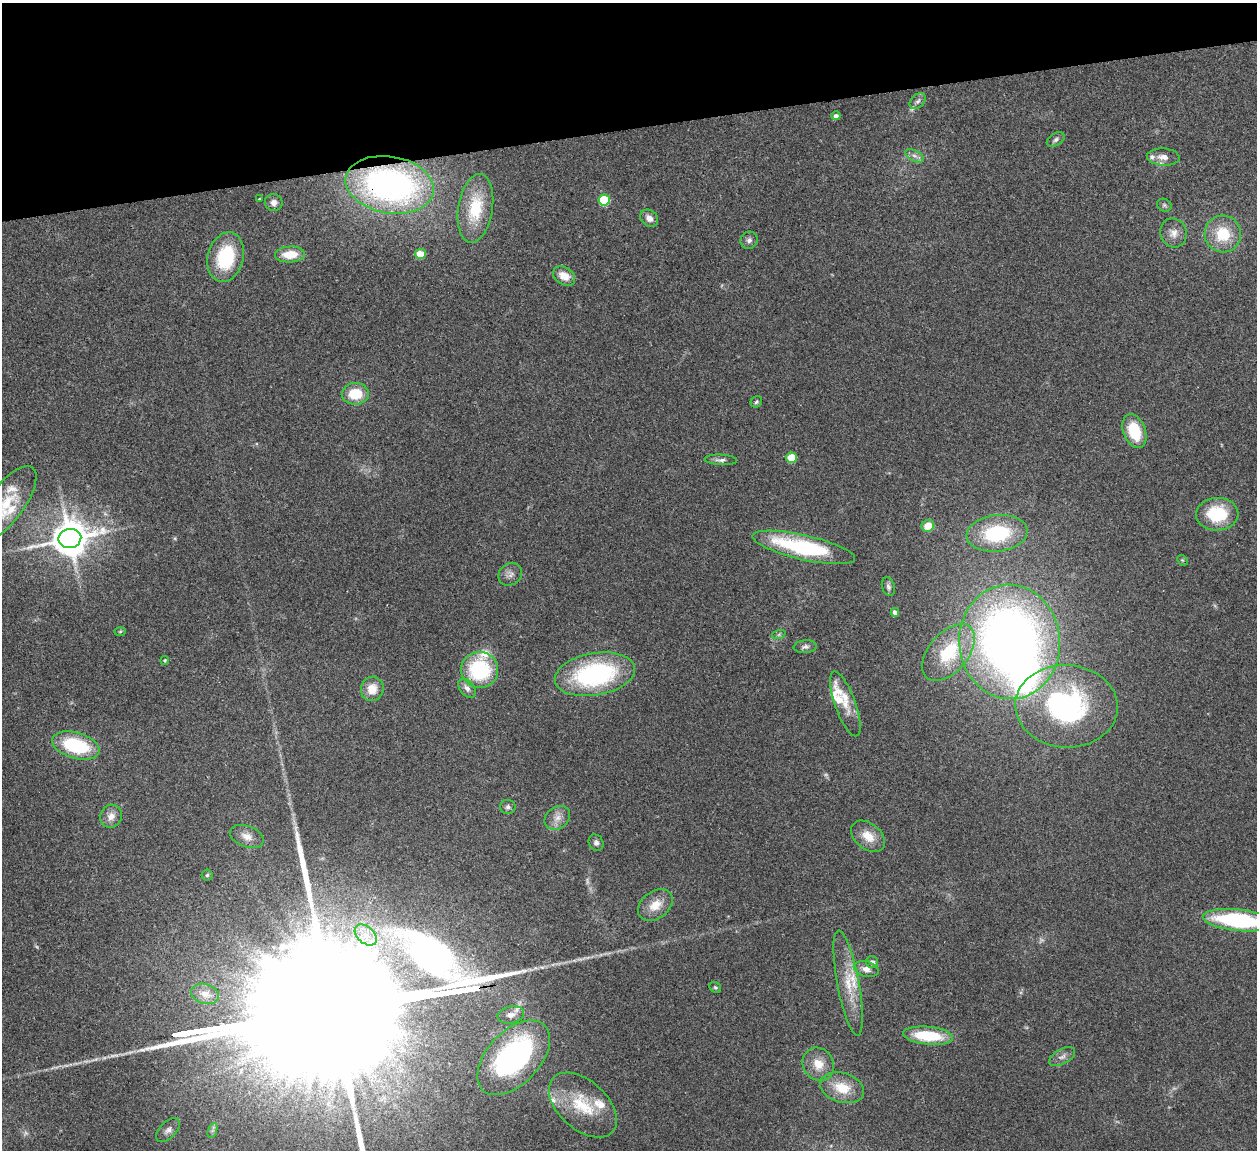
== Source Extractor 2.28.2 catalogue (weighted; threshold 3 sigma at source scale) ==
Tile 3 of 4 x 4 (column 3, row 1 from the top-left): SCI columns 2565-3819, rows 3608-4755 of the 5132 x 5030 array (HDU 1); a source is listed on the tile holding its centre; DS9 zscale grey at full resolution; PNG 1259 x 1152 px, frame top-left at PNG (2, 3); each listed source drawn as its Kron ellipse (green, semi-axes under 4 px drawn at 4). Shown black and unused: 11% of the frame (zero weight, under 2 of 3 exposures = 3% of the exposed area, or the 3 px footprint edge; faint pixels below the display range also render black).
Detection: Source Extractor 2.28.2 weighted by HDU 2 'WHT'; one run over the whole footprint, this tile lists its part. Background 0.176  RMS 0.011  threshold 0.0488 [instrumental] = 3 sigma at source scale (4.5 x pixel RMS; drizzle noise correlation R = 1.50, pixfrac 1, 0.05/0.05 arcsec/px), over >= 5 px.
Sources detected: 91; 3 too faint to see at this stretch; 2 inside a brighter object's white glare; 3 long thin detections or spike segments (spike, bleed or trail) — neither listed nor drawn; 12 inside a brighter listed object's ellipse — not listed separately; the other 71 listed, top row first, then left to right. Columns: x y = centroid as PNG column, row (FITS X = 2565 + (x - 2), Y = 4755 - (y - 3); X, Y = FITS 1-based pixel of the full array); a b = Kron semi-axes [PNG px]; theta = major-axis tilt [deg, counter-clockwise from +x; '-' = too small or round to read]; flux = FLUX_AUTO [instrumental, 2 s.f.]
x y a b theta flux
918 101 9 6 45 3.6
836 116 4 4 - 3.5
1056 139 10 6 32 3.2
915 156 10 5 -26 4
1163 157 16 8 -4 8.4
390 185 44 28 -10 360
259 199 3 2 - 0.76
604 200 6 5 - 71
274 203 9 8 - 5.9
1164 205 7 6 - 2.4
475 208 35 17 81 53
649 218 10 8 -40 6.9
1173 233 14 13 - 9.3
1223 234 18 18 - 35
749 240 9 8 - 4.2
290 254 15 8 3 21
420 254 5 5 - 29
226 257 25 18 75 64
564 276 12 8 -32 14
355 394 13 11 3 27
756 402 6 5 - 2
1134 431 18 11 -70 39
792 458 5 5 - 40
721 460 16 5 -2 4.4
6 503 44 18 53 38
1217 514 21 16 3 53
928 526 6 6 - 17
997 533 30 18 6 76
70 538 11 9 13 2800
804 547 52 12 -13 120
1182 560 6 4 -44 1.2
510 574 12 10 40 6
888 587 9 6 -72 3.2
895 612 4 4 - 5.7
120 631 6 4 2 1.2
779 634 7 4 20 1.8
1010 642 57 50 -85 840
805 647 11 6 4 4
948 652 33 19 50 55
165 661 4 4 - 1.2
480 670 18 18 - 86
595 674 41 21 10 160
467 688 11 7 -52 5.5
372 689 12 11 - 16
845 704 34 10 -70 19
1067 706 51 41 -3 200
76 746 24 13 -16 73
508 807 8 7 - 3.1
111 816 12 10 57 8.7
557 818 14 11 37 8.8
247 836 17 10 -20 9.8
868 836 19 12 -40 17
596 843 8 7 - 3.3
207 875 5 5 - 1.8
655 905 19 13 37 18
1238 920 36 10 -6 140
366 935 13 8 -42 12
872 962 6 6 - 4.1
866 969 12 7 -16 6.9
848 983 53 11 -79 31
715 987 6 5 - 1.7
205 994 14 10 -16 8.9
511 1015 13 8 12 7.4
928 1036 25 9 -6 48
1062 1057 14 7 29 5.6
514 1058 45 26 47 200
818 1064 17 15 -56 17
842 1088 22 14 -17 26
583 1105 40 24 -42 50
168 1130 15 8 45 6
212 1130 8 4 71 2.5
Overlapping masked pixels (flux is a lower limit): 2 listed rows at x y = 390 185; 514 1058
Isophote crosses this tile's border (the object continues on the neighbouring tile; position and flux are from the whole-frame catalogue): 2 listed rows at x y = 6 503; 1238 920